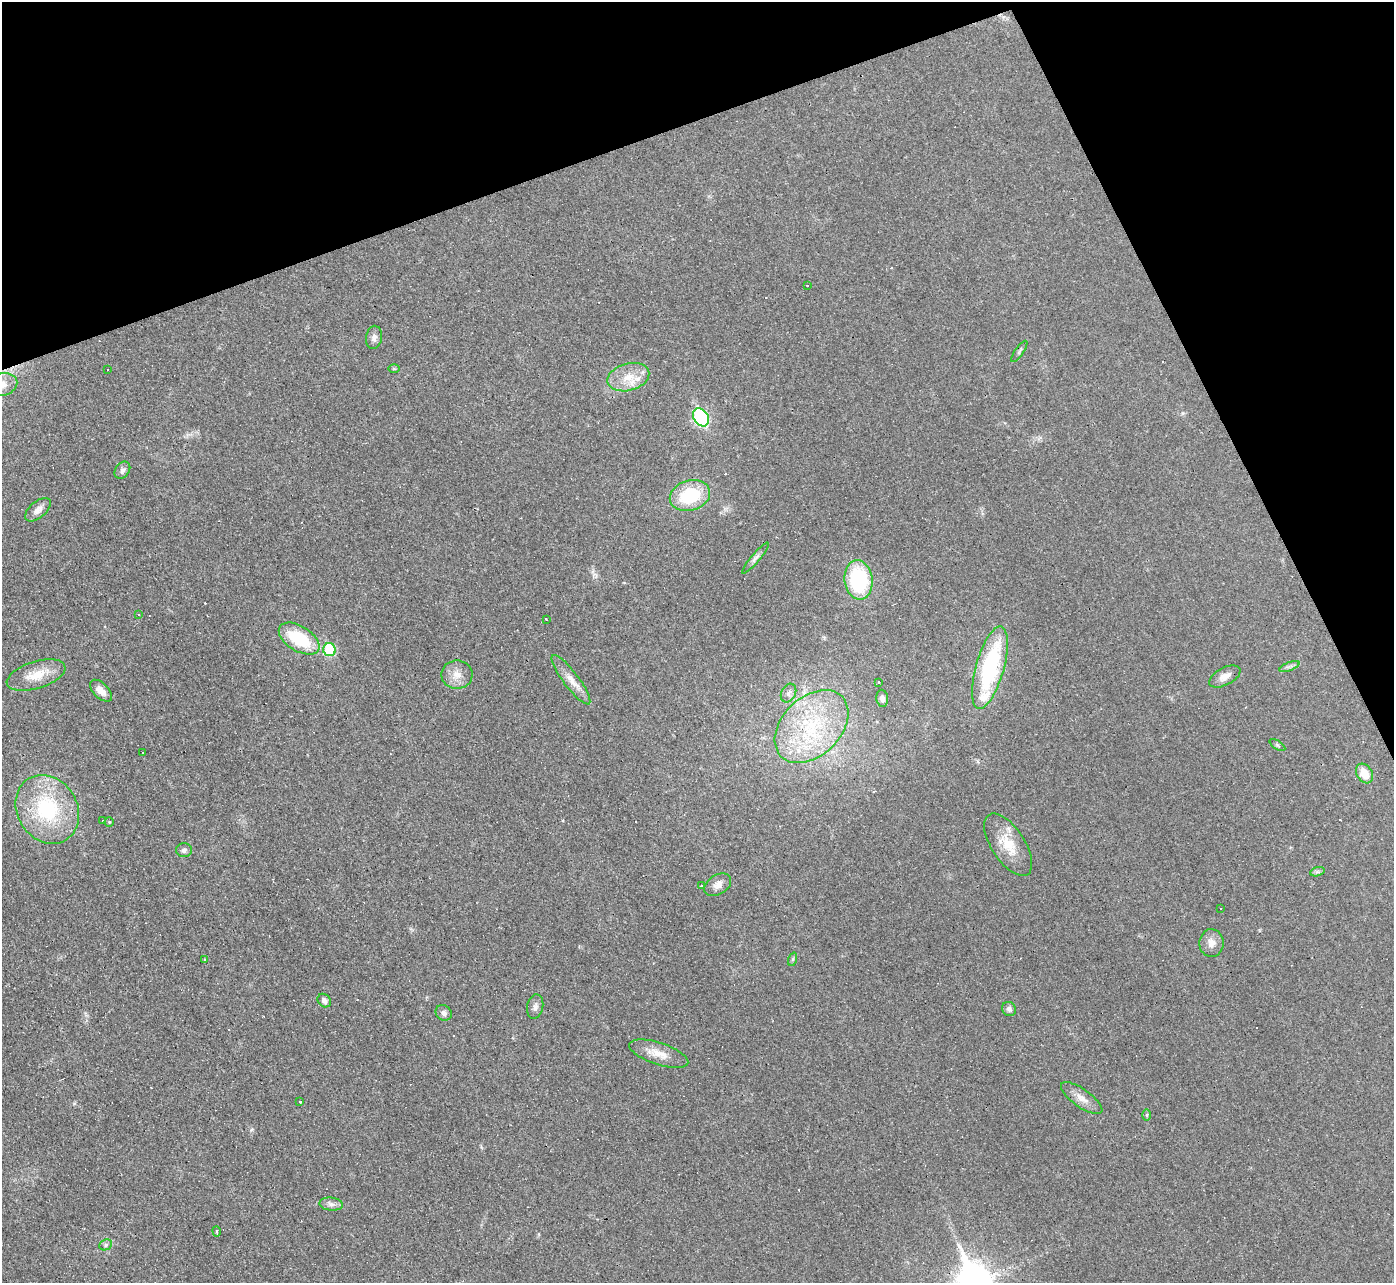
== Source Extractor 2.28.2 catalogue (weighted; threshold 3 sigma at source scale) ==
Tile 3 of 4 x 4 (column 3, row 1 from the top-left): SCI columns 2783-4174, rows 3993-5273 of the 5565 x 5552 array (HDU 1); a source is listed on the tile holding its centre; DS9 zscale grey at full resolution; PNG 1396 x 1285 px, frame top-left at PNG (2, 2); each listed source drawn as its Kron ellipse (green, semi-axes under 4 px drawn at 4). Shown black and unused: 19% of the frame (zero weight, under 3 of 4 exposures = <1% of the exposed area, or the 3 px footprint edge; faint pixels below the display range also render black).
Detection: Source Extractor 2.28.2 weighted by HDU 2 'WHT'; one run over the whole footprint, this tile lists its part. Background 0.0568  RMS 0.005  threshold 0.0223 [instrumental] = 3 sigma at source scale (4.5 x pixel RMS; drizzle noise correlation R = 1.50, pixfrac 1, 0.05/0.05 arcsec/px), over >= 5 px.
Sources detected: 71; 14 cosmic-ray / hot-pixel residue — neither listed nor drawn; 3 inside a brighter listed object's ellipse — not listed separately; the other 54 listed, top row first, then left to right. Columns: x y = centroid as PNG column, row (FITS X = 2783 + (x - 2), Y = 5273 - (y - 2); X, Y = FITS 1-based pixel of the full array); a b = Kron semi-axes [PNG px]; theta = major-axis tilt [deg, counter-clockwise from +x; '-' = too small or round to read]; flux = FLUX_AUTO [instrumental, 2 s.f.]
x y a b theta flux
808 286 3 3 - 5.4
374 337 12 8 81 2.4
1019 351 13 3 55 0.95
394 368 6 4 -1 0.62
107 370 2 2 - 0.45
628 377 21 13 15 10
2 384 16 11 14 5.4
701 417 9 7 -57 79
122 470 9 7 55 1.8
690 496 20 15 16 27
38 510 15 8 40 3.2
755 558 20 4 50 2
859 580 20 14 -83 41
138 614 3 2 - 0.93
546 619 3 2 - 0.45
299 639 23 12 -32 25
329 650 6 6 - 27
1289 666 11 3 21 1.3
990 668 42 14 74 55
36 675 30 13 17 11
457 675 15 14 - 5.7
1225 676 17 8 28 3.9
571 680 30 7 -53 6
879 682 3 2 - 0.8
101 691 13 7 -45 4.3
788 693 10 7 62 2.1
882 698 8 6 -82 2.3
812 726 43 29 44 50
1277 745 9 3 -34 0.73
143 752 3 2 - 0.32
1364 774 10 8 -58 8.2
47 809 36 30 -58 43
102 821 3 2 - 0.36
109 822 5 4 - 0.63
1008 845 35 16 -57 13
184 850 8 7 - 1.6
1317 872 7 4 18 1
718 885 15 9 33 3.4
701 886 3 3 - 0.71
1220 909 3 2 - 0.4
1211 943 14 12 89 4.2
204 959 2 2 - 0.53
793 959 7 4 72 0.85
324 1001 7 6 - 1.8
535 1007 12 8 79 2.2
1009 1009 7 7 - 1.6
444 1013 8 7 - 2
659 1054 31 11 -18 7.5
1082 1098 24 9 -35 4.9
300 1102 3 3 - 0.69
1147 1115 6 4 89 0.61
331 1204 12 6 -5 2.2
217 1231 5 2 - 0.6
106 1245 6 5 - 1
Isophote crosses this tile's border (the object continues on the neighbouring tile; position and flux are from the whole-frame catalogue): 1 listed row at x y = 2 384